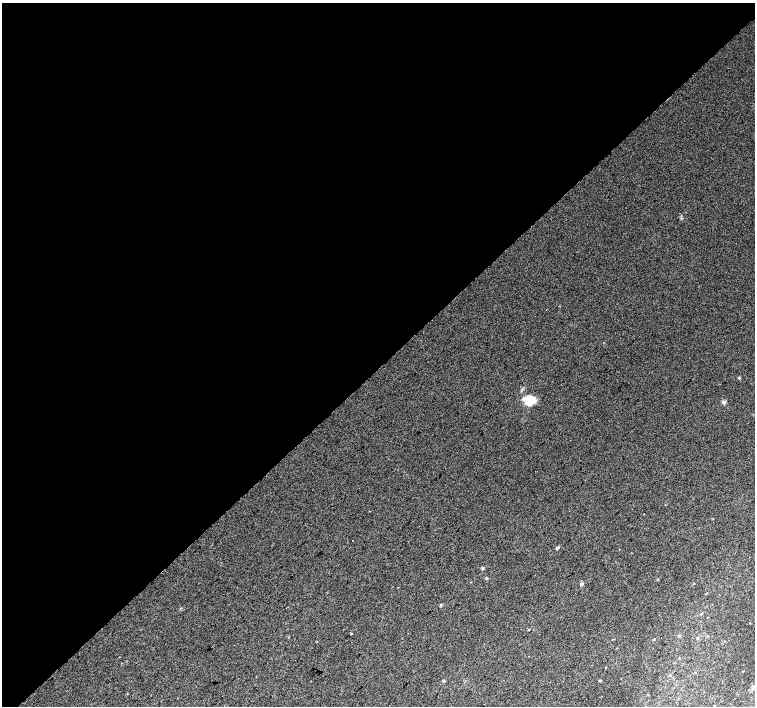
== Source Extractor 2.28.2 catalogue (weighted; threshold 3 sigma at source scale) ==
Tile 2 of 4 x 4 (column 2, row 1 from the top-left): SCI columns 1545-3050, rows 4481-5888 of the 6096 x 6079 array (HDU 1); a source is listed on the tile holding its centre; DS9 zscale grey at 2 x 2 block average (1 PNG px = mean of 2 x 2 image px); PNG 757 x 708 px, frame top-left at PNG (2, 3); no overlay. Shown black and unused: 52% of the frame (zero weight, under 2 of 3 exposures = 2% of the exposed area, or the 3 px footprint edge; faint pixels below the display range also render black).
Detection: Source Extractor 2.28.2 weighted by HDU 2 'WHT'; one run over the whole footprint, this tile lists its part. Background 0.0558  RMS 0.013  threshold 0.0604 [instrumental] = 3 sigma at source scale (4.5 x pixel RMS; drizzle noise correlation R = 1.50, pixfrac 1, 0.0396/0.0396 arcsec/px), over >= 5 px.
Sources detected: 19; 1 inside a brighter listed object's ellipse — not listed separately; the other 18 listed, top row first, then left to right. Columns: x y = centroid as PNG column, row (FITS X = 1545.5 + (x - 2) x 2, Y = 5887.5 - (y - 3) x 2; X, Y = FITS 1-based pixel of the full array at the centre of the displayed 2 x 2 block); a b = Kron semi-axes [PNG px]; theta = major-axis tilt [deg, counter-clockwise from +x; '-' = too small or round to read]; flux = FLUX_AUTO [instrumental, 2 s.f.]
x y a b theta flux
739 377 3 3 - 2.5
528 400 9 7 54 58
724 402 4 3 - 8.3
352 540 2 2 - 1.6
557 548 4 3 - 4.1
482 568 4 3 - 3.1
486 578 3 3 - 2.2
581 584 4 3 - 5.6
441 605 4 3 - 2.8
701 614 3 2 - 2.7
351 633 2 2 - 6.8
679 635 4 3 - 3.1
697 638 3 2 - 2.4
654 639 2 2 - 1.9
670 675 3 2 - 1.8
443 681 4 3 - 3.3
600 681 3 2 - 1.9
753 687 4 3 - 4
Diffuse or blended objects may show on this block-average render without a row.